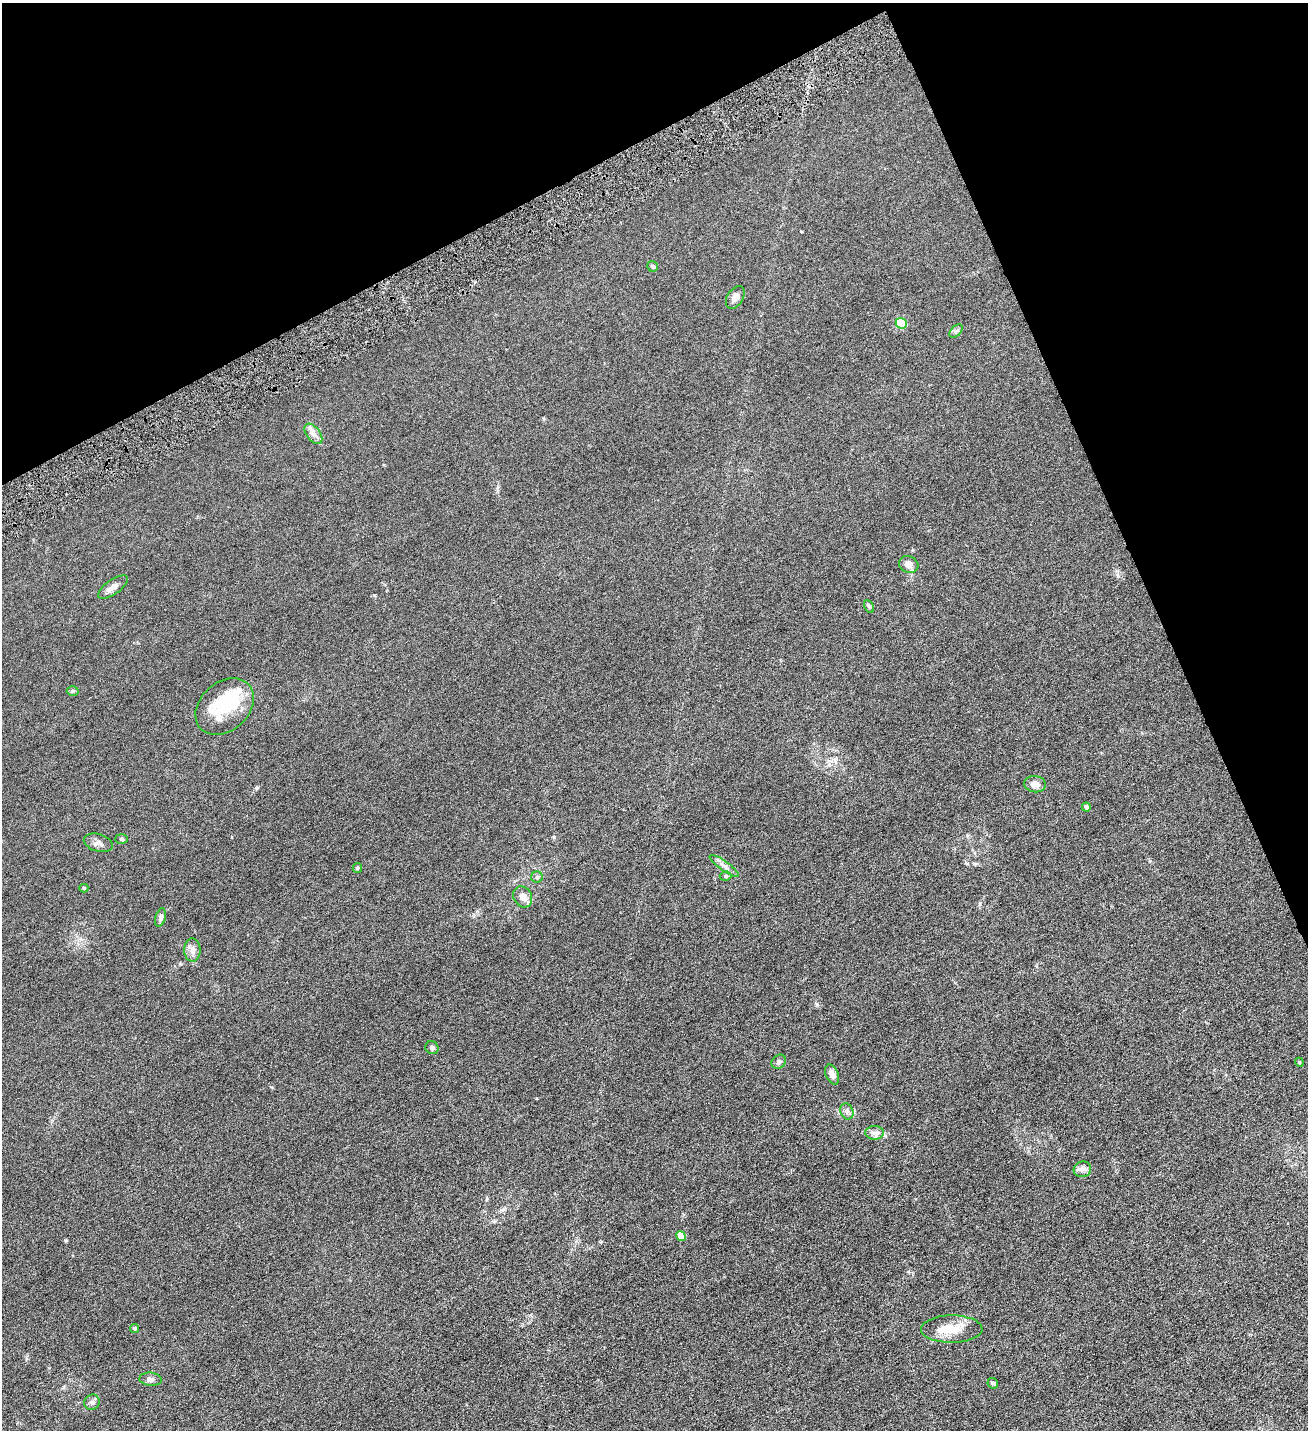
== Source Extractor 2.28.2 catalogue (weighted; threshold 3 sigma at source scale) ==
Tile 3 of 4 x 4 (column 3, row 1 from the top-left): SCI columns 2911-4216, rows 4290-5717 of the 5686 x 5720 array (HDU 1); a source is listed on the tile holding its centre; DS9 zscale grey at full resolution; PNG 1310 x 1432 px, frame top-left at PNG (2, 3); each listed source drawn as its Kron ellipse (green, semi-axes under 4 px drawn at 4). Shown black and unused: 22% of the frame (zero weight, under 4 of 8 exposures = <1% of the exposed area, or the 3 px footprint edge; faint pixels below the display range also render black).
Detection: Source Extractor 2.28.2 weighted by HDU 2 'WHT'; one run over the whole footprint, this tile lists its part. Background 0.0445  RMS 0.0066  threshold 0.027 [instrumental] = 3 sigma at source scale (4.09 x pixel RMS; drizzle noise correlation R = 1.36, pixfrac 0.8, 0.05/0.05 arcsec/px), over >= 5 px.
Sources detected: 39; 2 inside a brighter object's white glare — neither listed nor drawn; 2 inside a brighter listed object's ellipse — not listed separately; the other 35 listed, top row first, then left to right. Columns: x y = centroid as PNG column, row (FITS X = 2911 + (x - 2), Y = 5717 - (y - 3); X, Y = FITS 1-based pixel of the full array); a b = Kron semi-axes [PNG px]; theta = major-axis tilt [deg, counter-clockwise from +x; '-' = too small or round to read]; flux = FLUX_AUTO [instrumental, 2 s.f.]
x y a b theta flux
652 266 6 5 - 1
735 297 12 8 58 3.6
901 323 5 5 - 30
956 331 8 4 44 1.3
313 434 12 6 -53 3.2
909 565 10 8 -26 3.3
113 587 17 7 35 3.5
869 606 7 4 -61 1
73 691 6 5 - 0.83
225 707 32 24 42 22
1035 784 11 8 -6 4
1086 807 4 4 - 2
121 839 6 5 - 1.1
98 843 15 8 -16 2.7
724 866 17 5 -35 2.7
357 868 5 4 - 0.63
726 876 6 5 - 0.84
537 877 6 5 - 1.1
84 888 4 4 - 0.75
523 897 11 9 -60 4.6
160 918 9 5 73 1.8
192 950 11 8 -88 3.5
432 1048 7 6 - 1.6
779 1062 8 6 37 1.6
1299 1062 4 3 - 0.54
832 1075 10 6 -67 3.2
847 1111 8 6 -69 1.8
874 1133 9 7 0 2.3
1082 1169 9 7 19 2.1
681 1236 5 4 - 12
134 1328 5 4 - 0.89
952 1329 30 13 1 12
151 1379 11 6 -5 1.9
993 1383 6 4 -43 0.84
92 1402 8 7 - 2.1
Unlisted compact peaks at least as high as the median listed source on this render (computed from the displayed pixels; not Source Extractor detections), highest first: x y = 65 1240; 256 788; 554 837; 817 1004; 374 595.